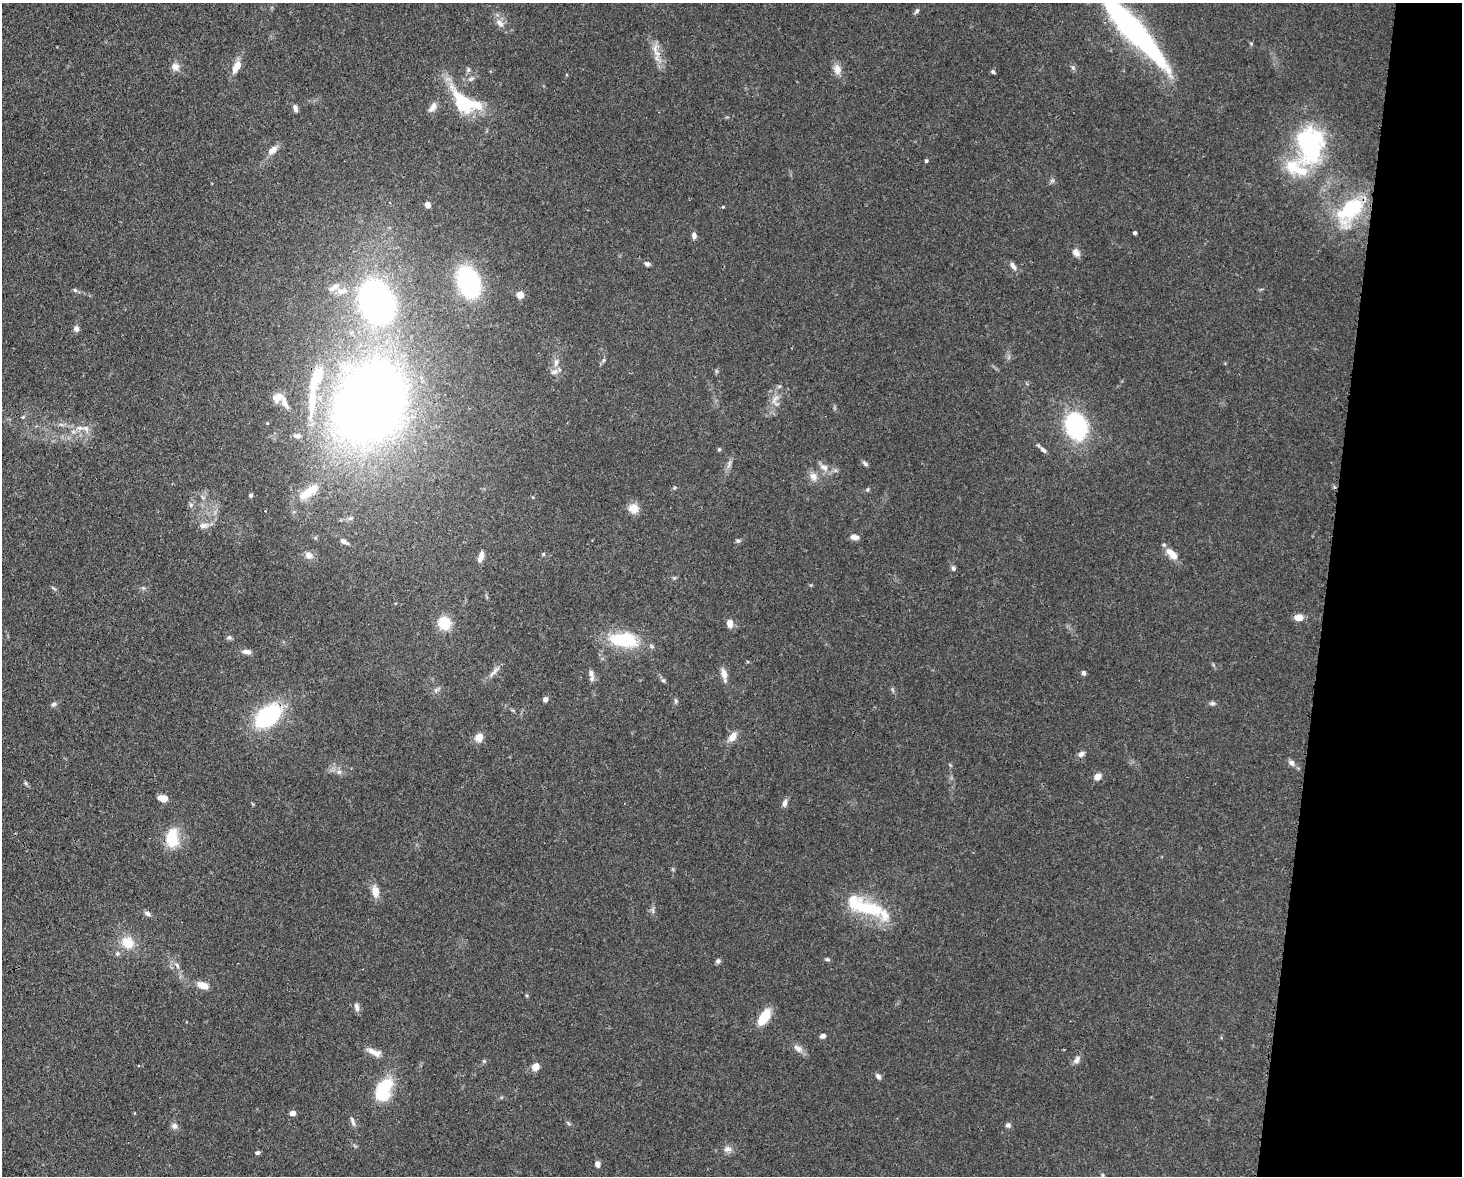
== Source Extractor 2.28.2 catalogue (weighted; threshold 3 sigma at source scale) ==
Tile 6 of 3 x 4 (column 3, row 2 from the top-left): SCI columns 3221-4680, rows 2421-3594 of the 4864 x 4844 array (HDU 1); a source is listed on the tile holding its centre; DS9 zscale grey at full resolution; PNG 1464 x 1178 px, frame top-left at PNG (2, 3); no overlay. Shown black and unused: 9% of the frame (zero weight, under 3 of 4 exposures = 9% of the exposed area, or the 3 px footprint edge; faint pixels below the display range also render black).
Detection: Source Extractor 2.28.2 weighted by HDU 2 'WHT'; one run over the whole footprint, this tile lists its part. Background 0.12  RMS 0.005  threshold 0.0225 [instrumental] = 3 sigma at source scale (4.5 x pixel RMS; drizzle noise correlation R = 1.50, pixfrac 1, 0.05/0.05 arcsec/px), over >= 5 px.
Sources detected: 129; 8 inside a brighter listed object's ellipse — not listed separately; the other 121 listed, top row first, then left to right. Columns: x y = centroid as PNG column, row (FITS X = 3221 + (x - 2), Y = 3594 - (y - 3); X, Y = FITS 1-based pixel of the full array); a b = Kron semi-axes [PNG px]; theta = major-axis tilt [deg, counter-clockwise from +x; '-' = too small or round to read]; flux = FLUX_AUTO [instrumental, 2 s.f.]
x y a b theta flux
917 11 9 4 52 1.1
500 23 13 8 -47 3.7
1133 29 96 17 -48 130
656 53 12 7 -52 4.1
237 66 12 7 58 7.4
175 67 12 10 -19 3.2
1073 68 6 5 - 1
837 69 15 10 -71 4
993 72 6 5 - 0.85
471 79 9 5 21 1.5
465 102 43 21 -33 33
432 107 14 7 56 3.1
295 108 9 5 -69 1.9
1310 145 41 28 -88 72
273 150 14 8 38 3.8
926 161 4 4 - 0.96
1052 180 7 4 1 0.96
427 204 5 5 - 3
723 207 4 3 - 0.51
1351 209 41 21 57 33
1135 233 3 3 - 1.2
694 236 8 6 -83 1.9
1076 252 11 8 -52 2.8
647 264 7 5 -21 1.5
1013 266 11 6 -55 2.4
469 282 21 14 -69 89
334 287 17 8 33 3.8
75 290 6 5 - 0.86
520 295 5 5 - 13
376 302 38 28 -73 170
76 329 7 6 - 1.9
604 360 6 4 70 0.82
556 362 12 6 80 3
716 371 6 4 -71 0.66
315 380 41 14 69 18
277 398 13 9 32 4.3
775 399 17 7 63 4.6
370 403 62 48 64 640
23 417 6 4 42 0.62
1076 427 23 18 -75 72
80 428 11 6 1 3.1
297 436 8 6 -5 1.9
719 449 5 4 - 0.67
1043 450 12 5 -41 1.8
729 464 13 3 78 1.4
865 464 9 5 -39 1.2
824 467 14 8 -32 3.6
813 476 12 9 -54 3.6
867 490 6 4 19 0.7
309 492 36 12 35 14
251 495 5 5 - 0.98
191 505 8 6 89 1.4
633 508 11 10 - 5.8
265 511 3 3 - 0.48
204 525 12 7 11 3
854 537 11 6 -7 2.8
738 541 6 5 - 0.91
344 542 13 6 -28 2.2
543 554 5 5 - 0.69
1172 554 18 8 -45 6
309 555 11 10 - 3.2
481 556 14 7 70 3.3
953 569 6 6 - 1.2
674 578 6 4 18 0.68
143 588 5 5 - 0.81
1298 617 10 8 4 4.2
444 623 12 11 - 14
730 623 9 6 -81 4.2
229 637 7 5 10 1
624 640 40 20 -7 26
247 652 12 6 -6 2.3
494 672 22 5 49 2.8
591 673 13 7 -74 2.5
1084 673 6 5 - 1.1
724 674 14 7 -76 4
663 680 6 5 - 0.87
436 690 7 6 - 1.4
545 699 4 4 - 3.1
676 701 7 5 -89 0.99
1212 703 8 6 -5 1.3
54 704 7 5 31 1.2
268 716 20 13 39 68
732 737 10 7 54 5.7
479 738 7 7 - 6
1081 754 8 7 - 2.1
1291 763 8 7 - 2.2
339 772 7 5 -43 1.4
1098 777 8 6 29 3.8
26 783 6 4 -60 0.8
163 798 10 7 -10 4.4
785 803 10 6 77 2.3
172 838 25 15 88 15
375 891 13 9 -77 5.5
869 908 39 17 -15 28
653 910 10 4 -86 1.3
148 913 9 5 -30 1.7
127 943 16 13 -32 10
827 959 7 4 -11 0.91
718 961 7 5 46 1.2
177 965 10 5 -53 1.9
203 985 15 8 -19 4.9
527 996 5 3 - 0.5
357 1007 12 6 -76 2
764 1017 20 10 56 11
823 1036 6 5 - 1.7
798 1048 15 8 -35 3.1
374 1052 22 8 -22 4.8
1076 1060 10 7 66 2.5
484 1061 5 5 - 0.65
536 1067 8 7 - 5.1
878 1076 8 6 -55 1.5
384 1090 30 17 65 22
293 1113 4 4 - 4.7
353 1121 15 5 -71 1.7
568 1123 8 4 -45 0.93
1008 1125 6 6 - 1.6
174 1126 9 7 -48 2.1
727 1149 11 8 4 2.7
257 1153 5 4 - 1.4
597 1164 7 6 - 2.2
1102 1175 6 4 -90 0.87
Overlapping masked pixels (flux is a lower limit): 3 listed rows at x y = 1133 29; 315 380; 268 716
Isophote crosses this tile's border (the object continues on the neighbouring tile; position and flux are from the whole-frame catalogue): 1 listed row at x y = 1133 29